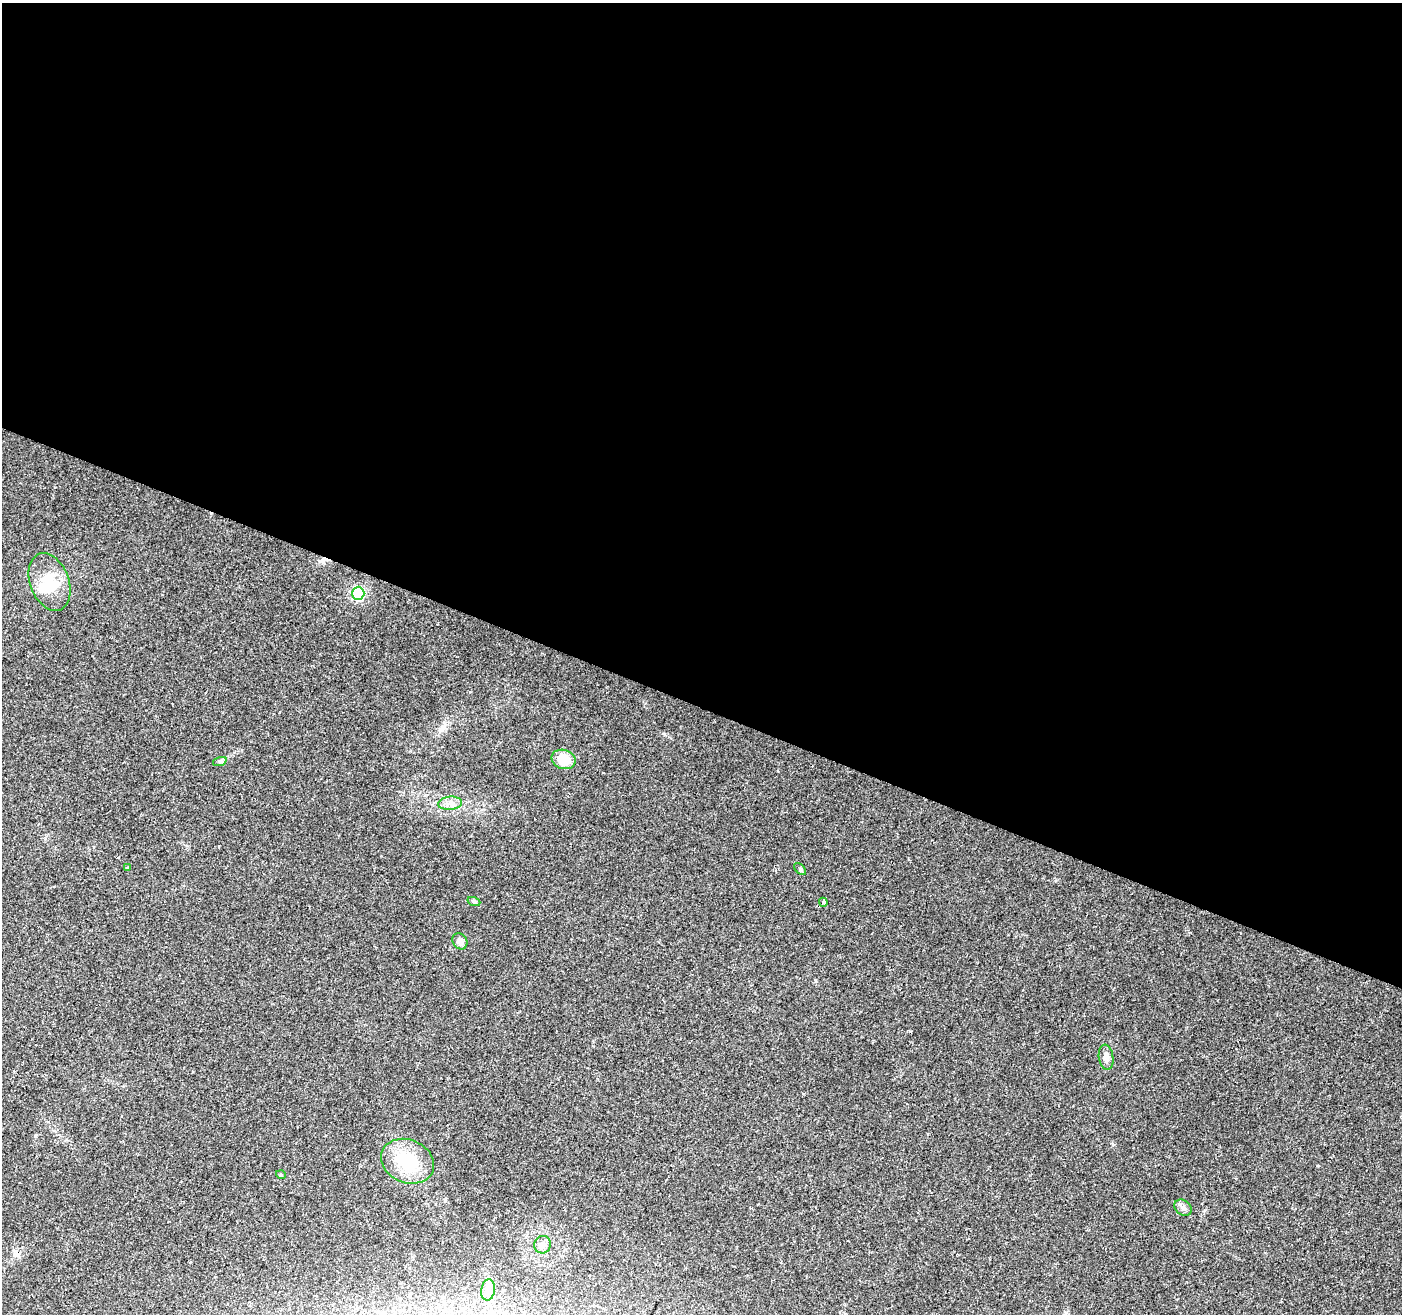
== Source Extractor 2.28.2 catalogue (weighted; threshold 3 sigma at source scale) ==
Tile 3 of 4 x 4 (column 3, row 1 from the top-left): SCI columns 2806-4205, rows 4210-5521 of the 5605 x 5730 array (HDU 1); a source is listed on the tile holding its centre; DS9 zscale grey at full resolution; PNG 1404 x 1316 px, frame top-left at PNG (2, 3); each listed source drawn as its Kron ellipse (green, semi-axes under 4 px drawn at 4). Shown black and unused: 54% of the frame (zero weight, under 2 of 3 exposures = <1% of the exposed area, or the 3 px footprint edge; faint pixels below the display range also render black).
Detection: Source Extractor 2.28.2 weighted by HDU 2 'WHT'; one run over the whole footprint, this tile lists its part. Background 0.0584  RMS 0.0068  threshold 0.0307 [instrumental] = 3 sigma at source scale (4.5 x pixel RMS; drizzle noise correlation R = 1.50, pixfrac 1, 0.0396/0.0396 arcsec/px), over >= 5 px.
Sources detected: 18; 2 cosmic-ray / hot-pixel residue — neither listed nor drawn; the other 16 listed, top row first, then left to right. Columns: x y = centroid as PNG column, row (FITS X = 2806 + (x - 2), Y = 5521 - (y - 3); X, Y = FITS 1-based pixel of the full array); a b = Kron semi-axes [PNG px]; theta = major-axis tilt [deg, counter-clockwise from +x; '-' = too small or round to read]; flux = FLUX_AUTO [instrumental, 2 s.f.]
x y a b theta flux
50 582 30 19 -70 22
358 593 6 6 - 100
564 759 12 9 -19 15
220 761 7 4 18 1.2
450 803 12 6 5 3.8
127 867 3 3 - 2.6
800 869 7 4 -46 1.1
474 902 6 4 -19 1.1
823 902 4 3 - 1.7
460 941 8 7 - 3.3
1106 1057 13 7 -82 3.9
407 1161 27 21 -24 31
281 1175 5 3 - 0.66
1183 1208 9 7 -38 2.5
543 1245 9 8 - 4
488 1290 11 7 80 3.4
Unlisted compact peaks at least as high as the median listed source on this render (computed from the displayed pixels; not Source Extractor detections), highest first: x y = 910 1031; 664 734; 1318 1166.